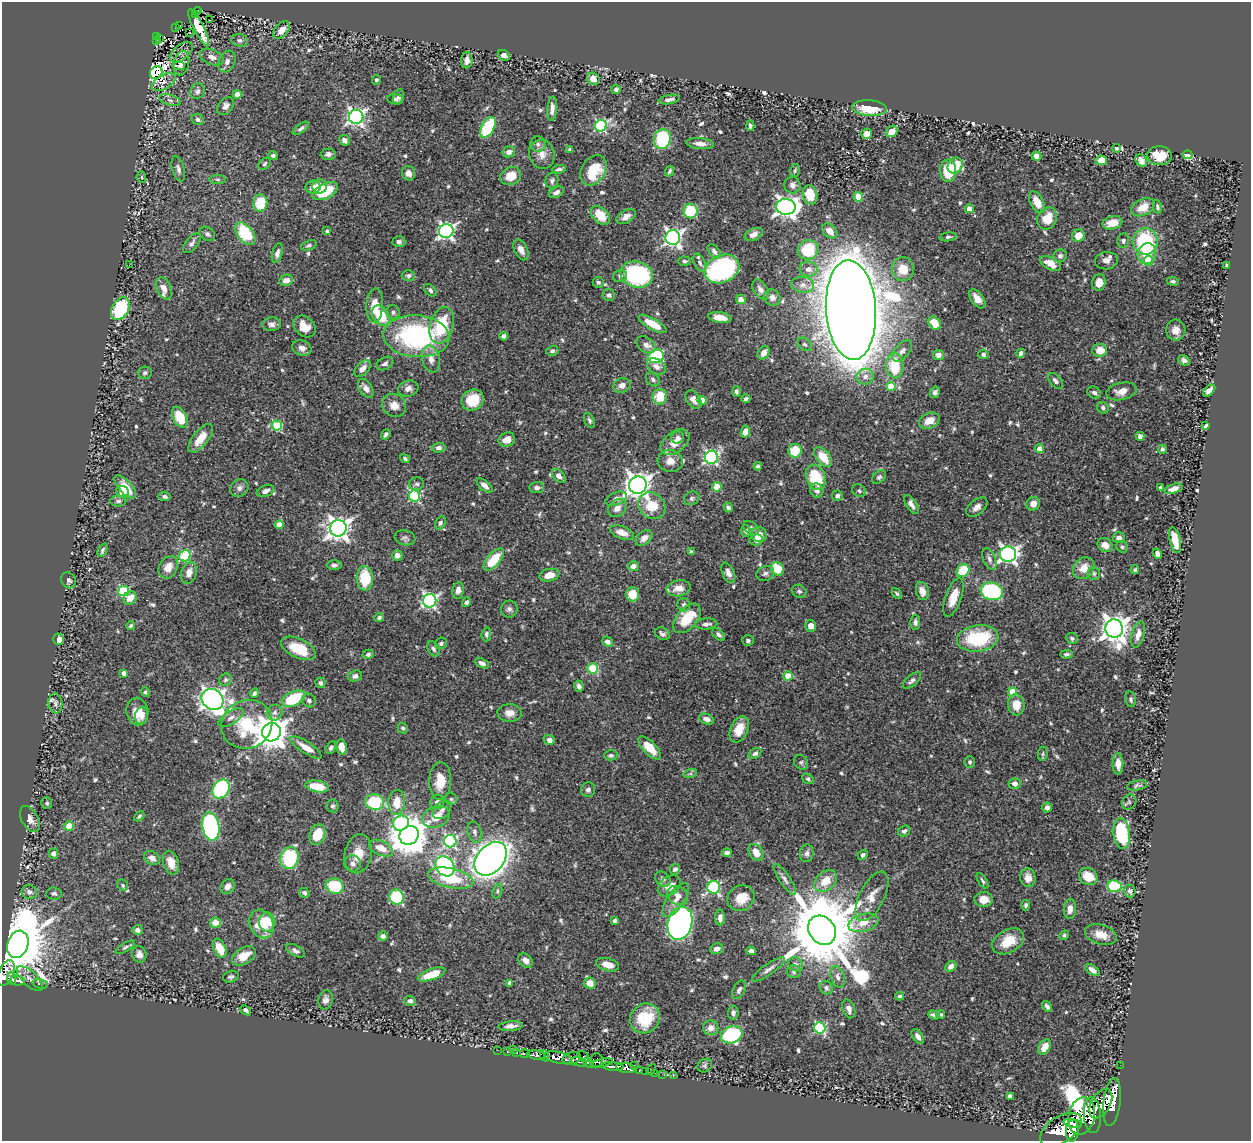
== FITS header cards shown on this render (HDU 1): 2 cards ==
NAXIS1  =                 1249
NAXIS2  =                 1139

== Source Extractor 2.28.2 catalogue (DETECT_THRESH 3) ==
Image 1249 x 1139 px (HDU 1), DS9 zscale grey, 1 PNG px = 1 image px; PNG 1253 x 1143 px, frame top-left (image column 1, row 1139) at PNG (2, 2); each listed source drawn as its Kron ellipse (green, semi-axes under 4 px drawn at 4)
Background 0.529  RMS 0.017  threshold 0.0505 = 3 sigma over >= 5 px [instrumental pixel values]
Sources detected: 681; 1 with non-positive FLUX_AUTO (blend fragments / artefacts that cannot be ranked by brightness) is neither listed nor drawn; of the other 680, the 500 brightest by FLUX_AUTO listed and drawn (180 fainter detections omitted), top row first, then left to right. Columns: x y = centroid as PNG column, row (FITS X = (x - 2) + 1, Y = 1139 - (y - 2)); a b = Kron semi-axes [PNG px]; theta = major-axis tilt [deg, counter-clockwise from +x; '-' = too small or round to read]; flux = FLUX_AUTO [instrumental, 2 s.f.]
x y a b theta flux
197 11 5 2 - 3.4
196 15 3 2 - 10
210 20 2 2 - 2.1
179 26 3 2 - 7.3
176 28 4 3 - 8.6
199 28 20 5 -63 29
281 30 10 6 48 10
190 33 3 2 - 3.8
156 37 3 2 - 5.2
159 39 3 3 - 7.7
240 40 8 6 -12 3.6
157 41 3 3 - 14
181 52 13 7 39 3.7
504 55 6 5 - 5.3
212 57 12 7 -22 7.9
467 60 8 5 86 6.9
227 62 11 8 69 6.2
181 63 12 7 77 8.8
179 66 6 3 -6 4.1
156 73 7 5 47 360
593 79 6 5 - 11
376 80 5 4 - 2.4
164 82 13 7 30 3.5
616 89 5 4 - 3.4
197 91 8 7 - 4.3
237 94 4 4 - 8.5
398 97 8 5 77 3.1
395 99 8 5 -5 2.5
170 100 11 5 -17 3.6
669 100 11 4 10 5
226 106 10 7 51 6.4
869 108 17 8 -4 37
552 109 12 4 85 6.3
356 117 7 7 - 370
198 120 6 5 - 3.4
601 126 6 5 - 150
750 126 5 4 - 2.6
488 127 11 6 61 72
301 128 9 4 35 3
892 131 6 5 - 14
866 134 5 5 - 7.3
662 139 10 8 81 70
345 140 6 5 - 4.9
538 144 8 7 - 4.4
700 144 14 5 -6 7.3
1116 148 4 3 - 3.1
570 149 4 4 - 2.1
509 152 6 5 - 5
328 154 7 5 1 3.8
542 154 15 12 -74 12
1188 155 5 4 - 22
273 156 5 4 - 2.9
1036 156 5 4 - 5.7
1160 156 12 9 -4 20
1101 160 5 5 - 16
1141 160 7 5 -54 8.2
264 164 7 5 40 2.1
955 166 8 7 - 24
178 169 13 6 -74 4.7
559 169 7 3 9 2.5
593 170 16 12 58 42
795 170 6 5 - 2.4
669 171 5 3 - 2.3
948 171 11 8 89 42
408 173 7 6 - 7.2
511 176 10 8 25 21
141 177 6 4 -82 2.7
217 179 8 4 -1 2.1
552 181 8 6 76 3.1
792 185 8 8 - 5.1
320 186 7 7 - 8.8
313 187 7 6 - 11
325 191 14 7 27 49
556 192 8 5 28 5.2
810 195 9 7 -75 29
858 197 5 4 - 36
1037 202 12 6 -62 15
260 203 8 7 - 37
786 207 9 8 - 610
1143 207 12 8 26 17
1157 207 7 4 -77 2.3
969 209 4 4 - 11
691 211 7 7 - 60
600 215 11 7 -45 23
626 217 11 6 29 6.4
1047 218 11 9 58 21
1112 223 10 6 13 15
327 231 4 3 - 2.7
446 231 7 7 - 330
830 231 9 6 -43 9.4
207 234 8 6 -37 3.5
245 234 13 7 -51 61
754 234 9 6 26 7
1078 236 6 6 - 12
948 237 8 4 8 2.4
673 238 7 7 - 400
1123 241 7 6 - 2.8
1145 241 13 12 - 85
399 242 6 5 - 3.1
192 243 12 6 50 4.5
309 245 8 4 20 2.5
521 250 11 6 -63 8
808 250 10 9 - 52
714 251 9 5 -52 4.4
277 253 10 5 74 4.6
1147 253 10 9 - 33
1060 256 7 6 - 3.5
684 261 6 4 -3 2.5
1106 261 11 8 5 6.2
1148 261 5 4 - 34
700 263 9 5 -65 3.4
1051 263 11 6 -29 15
129 265 2 2 - 2.6
1227 265 4 3 - 3.4
722 269 18 13 24 190
808 269 9 7 -6 6.5
903 269 12 11 - 19
637 274 16 13 -15 160
408 275 6 5 - 3
620 276 7 6 - 3.1
286 280 7 5 10 7.6
1173 281 6 4 -11 2.5
598 282 5 5 - 2.5
1099 283 8 7 - 10
803 285 11 8 -7 6.8
164 288 12 7 -67 9.9
760 289 11 7 -57 5.2
430 290 7 5 -47 2.9
609 295 6 6 - 2.9
772 297 8 7 - 4.7
741 299 5 4 - 9.2
977 299 11 6 -53 11
375 306 17 8 86 20
120 309 12 8 60 95
851 310 50 25 -86 6400
393 312 7 6 - 3.3
381 316 11 8 -56 39
720 317 11 5 -9 12
934 323 7 5 -52 21
272 324 9 7 2 5.2
652 324 16 5 -30 23
442 325 19 11 74 55
304 327 12 9 -42 13
1176 330 10 9 - 9
416 336 33 21 -4 190
504 336 4 4 - 4.2
805 344 8 5 -37 2.8
646 345 10 7 -36 5.8
302 348 10 7 -19 6.9
1100 350 7 6 - 14
552 351 6 5 - 2.7
902 351 13 7 50 5.9
764 353 7 5 54 8.8
1021 353 4 4 - 4.8
983 354 5 5 - 3.4
938 355 5 5 - 5.9
656 356 8 7 - 90
431 359 13 9 -76 10
1184 360 6 5 - 3.7
385 363 9 6 29 3.9
895 365 13 8 -88 41
656 366 10 7 -32 6.6
362 369 10 6 47 8.3
145 373 7 6 - 2.4
865 377 9 8 - 6.5
653 379 8 6 -49 3.1
1055 381 9 5 -50 3.5
622 385 9 7 21 6.7
891 386 4 4 - 26
366 388 10 6 -55 7.5
408 388 10 8 15 6.4
736 391 5 4 - 2.7
1121 391 15 8 13 10
1209 391 7 4 43 5.8
935 392 6 5 - 3.1
1094 393 7 5 -33 3.9
660 397 8 7 - 26
746 399 4 3 - 3.2
473 400 11 10 - 35
694 400 10 6 -57 6.7
702 400 4 4 - 14
394 405 12 11 - 10
1103 408 6 5 - 3.1
180 417 11 6 -64 31
589 420 8 4 -64 2.5
929 421 11 7 21 13
277 425 5 5 - 62
1206 426 4 3 - 2.4
745 432 6 4 78 10
386 434 5 4 - 3.4
1140 436 4 4 - 4.2
201 438 17 7 51 19
678 438 6 6 - 3.9
507 440 8 6 24 11
675 442 16 10 36 15
439 448 7 5 3 4.4
1040 449 4 4 - 11
1162 449 4 4 - 2.5
795 451 7 6 - 31
711 457 6 6 - 220
823 457 11 6 -50 24
405 458 5 4 - 2.5
670 461 12 11 - 11
758 466 4 3 - 2.6
559 476 8 5 -46 6.3
816 477 13 9 -67 47
879 477 8 5 44 2.6
416 484 7 6 - 3.6
638 485 9 8 - 980
485 486 10 5 -40 6.2
125 487 14 6 -49 20
717 487 4 4 - 35
239 488 9 8 - 4.8
537 488 7 5 5 4.3
1161 488 4 4 - 4.7
1173 489 9 4 17 6.7
817 490 7 6 - 5.8
265 491 9 5 23 6.2
859 491 7 6 - 2.7
122 492 7 5 -22 21
164 496 6 4 -5 3.3
414 496 6 5 - 130
837 496 5 5 - 3.2
692 498 8 6 27 3
616 499 11 6 22 5.2
118 501 8 5 0 2.8
1033 504 7 6 - 8.7
911 505 11 5 -58 6.1
652 506 14 12 -46 28
728 507 5 4 - 3
977 507 12 7 40 6.9
617 508 10 8 42 9
440 523 7 4 59 2.8
279 525 4 4 - 11
338 528 8 8 - 880
751 528 9 6 -37 3.3
746 531 6 5 - 3.1
622 533 12 6 -19 12
759 535 7 7 - 12
405 538 10 7 -13 3.7
644 538 9 6 42 6.6
1119 538 6 5 - 5.1
756 540 6 6 - 5.5
1175 540 13 5 -76 22
1105 545 8 6 -32 9.4
1122 547 6 5 - 2.2
102 550 7 4 64 3
691 552 4 3 - 2.6
1008 554 8 7 - 400
1157 554 5 4 - 4.4
397 555 5 5 - 5.7
185 556 6 5 - 64
989 559 11 6 -69 4.6
494 560 13 6 49 36
334 565 7 5 0 3.3
633 566 6 5 - 6.3
168 567 12 9 61 15
1084 568 12 10 47 15
777 569 7 6 - 32
1135 570 4 4 - 2.1
963 571 7 6 - 34
189 573 11 7 73 8.8
728 573 11 6 -66 6.3
1094 573 6 6 - 2.5
765 574 9 7 24 3.8
549 575 10 6 13 12
365 578 12 8 -87 39
69 580 8 7 - 3.6
679 588 12 8 10 13
458 590 8 6 81 6
124 591 5 5 - 95
799 591 8 6 -27 2.9
922 591 9 6 -74 9
992 591 11 8 -16 130
632 594 7 6 - 23
897 594 6 4 -50 2.1
953 597 20 8 71 18
130 598 7 6 - 12
430 601 7 6 - 290
467 602 5 4 - 3.5
684 605 6 6 - 4.1
509 609 8 8 - 4.1
379 617 5 4 - 2.6
687 618 17 10 49 40
915 622 7 5 89 3.8
706 624 11 5 4 4.8
131 626 4 4 - 3.2
811 626 6 5 - 7.3
1114 629 9 9 - 1300
486 634 7 4 86 2.5
662 634 8 6 -31 3.6
1138 634 13 6 74 8.8
718 635 7 5 -44 3.6
978 638 21 13 8 76
1072 638 6 5 - 2.5
59 639 5 5 - 6.3
748 641 5 5 - 3
607 642 6 4 -39 6.3
441 643 6 5 - 2.5
298 648 18 9 -25 33
434 649 8 5 -62 2.9
368 654 5 4 - 2.8
1066 654 6 4 1 2.4
482 663 8 4 -25 5
593 668 5 5 - 81
124 673 4 4 - 5.1
355 676 7 5 21 3.5
788 676 4 4 - 27
225 680 6 5 - 2.4
912 681 11 5 41 4.1
320 683 5 5 - 3
579 686 6 4 -76 3.9
145 692 5 4 - 2.7
1012 692 4 4 - 33
254 693 5 4 - 2.9
212 699 11 10 - 640
294 699 12 7 25 60
1131 699 8 5 -79 2.6
309 700 7 6 - 3.8
55 703 10 7 -84 4.2
1016 705 10 8 -84 17
137 712 14 11 -80 19
275 713 8 7 - 4.8
509 713 12 9 -3 9.2
142 715 9 6 79 6.6
231 717 14 6 31 6.6
706 719 8 5 -22 6.5
247 724 26 24 30 68
403 728 5 5 - 2.7
739 729 14 8 66 19
271 732 9 9 - 1900
549 740 5 5 - 5.4
306 747 18 6 -33 14
331 747 7 5 59 3.2
341 747 7 5 -80 14
650 748 15 6 -45 23
755 753 7 4 32 3.1
1043 754 7 4 82 2.1
611 755 7 5 -4 2.9
801 762 8 6 -57 2.5
970 762 6 5 - 2.6
1118 764 11 5 -89 10
690 774 7 4 18 2.3
808 779 6 4 -34 2.1
440 781 19 11 88 21
1015 784 6 5 - 6.6
1137 785 10 5 11 2.8
317 786 12 5 -10 25
221 789 10 8 57 170
588 790 7 7 - 4.1
451 799 6 6 - 2.6
375 802 9 7 -8 60
397 802 12 8 87 19
437 802 7 6 - 4.4
1129 802 8 7 - 2.7
47 803 6 5 - 2.5
333 806 6 6 - 2.7
1047 808 5 5 - 5.2
442 810 10 7 45 4.8
139 816 6 4 44 2.1
436 817 14 10 21 17
30 819 14 8 -60 9.1
401 823 8 7 - 160
69 826 4 4 - 31
211 826 14 8 -79 210
904 831 6 5 - 3.5
475 832 11 7 -73 4.4
1122 833 15 8 -84 87
317 835 11 7 70 28
409 835 10 8 36 2800
450 841 6 6 - 180
381 848 13 7 -25 14
756 852 9 6 -57 13
54 853 5 4 - 4.9
727 853 4 4 - 4.1
807 853 9 7 83 4
358 854 19 13 78 20
863 855 5 4 - 2.8
152 858 8 6 -36 7.6
290 858 11 9 76 94
491 859 19 13 48 1100
171 863 12 7 -73 14
353 863 8 8 - 4.8
445 866 11 9 -50 190
675 869 5 5 - 3.7
1088 877 10 8 -32 20
451 878 23 9 -12 48
1028 878 9 7 -83 8.2
663 879 8 6 -41 3.7
785 879 18 5 -57 5.4
826 881 13 9 43 21
983 881 9 3 -58 2.2
123 885 6 5 - 2.2
334 886 9 7 -13 49
669 886 12 9 37 12
1114 886 7 6 - 63
227 887 8 6 54 6.3
714 887 6 6 - 160
497 891 7 4 72 2.1
1130 891 6 5 - 3.4
29 892 8 7 - 4.3
304 893 5 4 - 3
54 894 8 6 -3 2.7
678 895 11 9 -35 7.8
872 896 27 12 63 17
397 897 7 7 - 69
741 898 14 12 31 23
984 899 9 7 1 12
676 900 20 8 55 12
1026 905 5 4 - 2.5
1070 909 10 6 85 7.8
720 918 8 5 -90 6.6
615 921 4 4 - 4.7
267 922 9 8 - 30
215 923 5 5 - 13
680 923 17 12 75 520
863 923 15 8 16 14
262 924 15 12 -65 31
137 930 5 5 - 4.5
822 930 15 12 -52 17000
1064 935 5 4 - 2.2
1101 935 16 9 -17 14
383 936 5 4 - 5
1008 941 17 11 29 26
18 944 14 10 70 9200
125 947 11 4 31 2.7
220 948 10 6 -64 23
717 949 6 5 - 5.7
295 951 10 5 -29 4.4
751 951 5 4 - 4.1
139 954 8 7 - 5.9
244 956 13 8 32 17
525 960 8 6 -44 7.4
796 964 7 6 - 3.7
608 965 12 6 -15 12
951 966 6 4 43 6
768 969 20 5 35 5.8
1092 970 8 4 -35 6.6
794 972 7 6 - 2.6
6 973 13 7 67 630
432 974 14 5 19 29
231 977 8 5 20 2.8
838 977 11 6 -73 5
11 978 7 3 -85 130
30 979 16 7 -44 7
17 981 7 5 -10 170
509 983 4 3 - 2.5
590 983 6 5 - 10
40 984 8 4 -15 2.2
826 988 7 6 - 3.5
739 990 10 6 63 3.5
900 996 4 4 - 2.3
326 1000 10 7 77 4.8
410 1001 6 5 - 4.2
1047 1007 6 4 -54 4
849 1009 10 6 -71 5.4
246 1010 6 3 -40 4.1
733 1013 7 5 84 4.1
941 1014 4 4 - 2.1
934 1015 6 4 -19 3.7
645 1018 15 14 - 43
510 1026 12 5 6 6.2
711 1028 7 7 - 8.1
820 1028 6 5 - 140
732 1035 11 8 17 110
918 1036 8 5 -57 5.4
1044 1047 8 5 54 15
498 1050 2 2 - 5.5
513 1050 2 2 - 8.2
507 1052 3 3 - 30
517 1052 3 3 - 88
525 1054 4 3 - 140
536 1055 9 4 -10 510
545 1056 6 4 -70 450
583 1057 6 3 -43 84
558 1058 14 5 -12 1200
572 1058 9 6 13 610
596 1060 7 6 - 280
579 1062 8 4 -13 200
588 1063 5 4 - 260
602 1063 11 4 13 260
634 1065 3 2 - 14
1120 1065 2 2 - 2.5
613 1066 11 3 -6 610
705 1066 8 6 39 2.3
626 1068 10 5 -12 630
651 1069 6 3 43 63
639 1070 4 3 - 24
645 1072 3 2 - 22
655 1073 2 2 - 4.3
662 1074 2 2 - 8.5
673 1076 3 2 - 9.2
1010 1096 4 4 - 7.9
1112 1102 24 8 83 1900
1101 1104 16 9 60 1600
1092 1115 18 8 -86 1800
1082 1116 19 13 77 2000
1073 1123 9 4 -12 860
1061 1130 23 13 33 3100
1072 1131 11 6 84 1500
At the frame edge (FLAGS 8, measured only in part): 1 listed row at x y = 6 973
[180 fainter detections neither listed nor drawn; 1 non-positive-flux detection neither listed nor drawn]